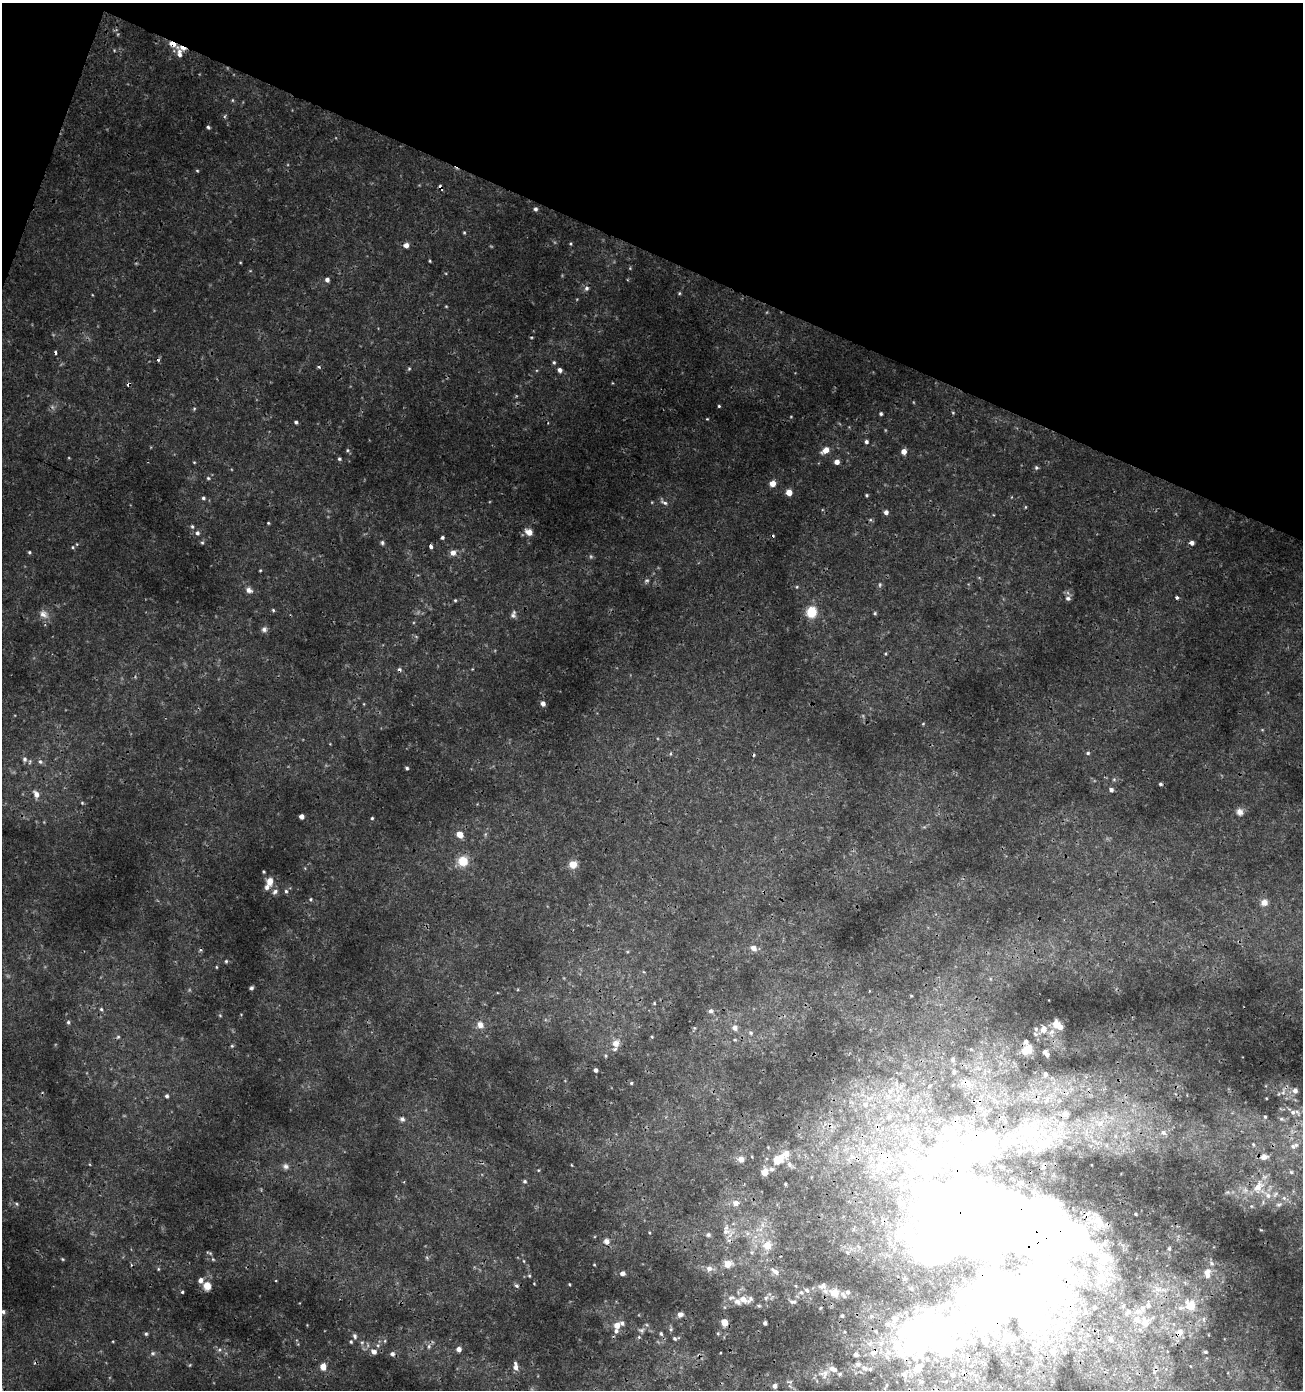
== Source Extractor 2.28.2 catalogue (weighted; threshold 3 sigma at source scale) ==
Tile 2 of 4 x 4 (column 2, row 1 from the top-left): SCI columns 1577-2877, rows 4163-5550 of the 5691 x 5560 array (HDU 1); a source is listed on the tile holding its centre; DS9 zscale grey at full resolution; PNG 1305 x 1392 px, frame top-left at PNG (2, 3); no overlay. Shown black and unused: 19% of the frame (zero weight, under 3 of 4 exposures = <1% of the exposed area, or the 3 px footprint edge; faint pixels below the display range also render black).
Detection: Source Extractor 2.28.2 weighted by HDU 2 'WHT'; one run over the whole footprint, this tile lists its part. Background 0.00201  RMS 0.001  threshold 0.00451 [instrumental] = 3 sigma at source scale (4.5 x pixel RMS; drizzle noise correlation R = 1.50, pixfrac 1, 0.0396/0.0396 arcsec/px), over >= 5 px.
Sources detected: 373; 21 too faint to see at this stretch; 14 inside a brighter object's white glare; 13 cosmic-ray / hot-pixel residue — not listed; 46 inside a brighter listed object's ellipse — not listed separately; the other 279 listed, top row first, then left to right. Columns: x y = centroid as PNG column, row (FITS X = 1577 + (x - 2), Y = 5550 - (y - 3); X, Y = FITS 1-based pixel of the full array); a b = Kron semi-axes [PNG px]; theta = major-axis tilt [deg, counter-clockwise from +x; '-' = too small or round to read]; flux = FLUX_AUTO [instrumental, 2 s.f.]
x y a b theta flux
172 44 11 5 -28 1.3
114 50 4 3 - 0.11
179 53 18 10 -83 1.2
232 100 5 4 - 0.13
208 127 4 4 - 0.2
197 171 5 3 - 0.12
441 187 6 3 -55 0.48
535 209 5 4 - 0.3
464 233 5 3 - 0.12
571 243 4 4 - 0.13
406 245 5 5 - 0.72
430 261 3 3 - 0.11
630 268 5 4 - 0.12
327 280 5 5 - 0.42
586 288 7 6 - 0.36
679 293 5 4 - 0.14
446 306 4 4 - 0.099
554 362 5 5 - 0.19
319 367 5 3 - 0.14
409 369 6 4 67 0.17
560 370 5 5 - 0.44
612 383 4 3 - 0.08
719 406 3 3 - 0.13
194 409 5 4 - 0.14
953 413 4 4 - 0.11
881 414 3 3 - 0.19
707 419 3 3 - 0.094
296 422 4 3 - 0.23
866 442 5 4 - 0.3
347 450 6 4 23 0.15
825 450 10 6 35 1.1
904 451 5 4 - 0.95
339 459 5 4 - 0.19
194 462 4 3 - 0.1
837 462 5 5 - 0.83
1036 468 5 5 - 0.22
208 478 5 4 - 0.17
772 483 5 5 - 1.4
789 492 5 5 - 1.5
867 495 4 4 - 0.16
203 498 5 5 - 0.21
664 502 13 5 -42 0.39
1025 507 5 3 - 0.12
886 512 5 5 - 0.47
870 520 6 5 - 0.16
268 523 3 3 - 0.12
192 526 6 5 - 0.19
529 532 8 6 -34 1
197 533 6 6 - 0.32
442 538 4 3 - 0.21
202 542 5 4 - 0.16
382 543 7 5 -75 0.22
1192 543 5 5 - 0.47
77 544 5 4 - 0.11
431 546 4 3 - 0.44
73 547 5 5 - 0.15
29 552 4 4 - 0.17
453 553 8 7 - 0.63
260 570 4 3 - 0.11
979 578 6 3 -19 0.12
647 581 8 6 41 0.27
880 585 7 5 88 0.21
797 587 5 4 - 0.13
249 590 10 7 -30 0.53
1068 598 8 7 - 0.38
1177 598 4 4 - 0.23
455 600 4 4 - 0.13
273 610 4 4 - 0.16
811 612 12 11 - 2.6
875 613 5 5 - 0.16
43 614 15 11 -30 0.94
513 614 11 7 77 0.38
264 629 8 7 - 0.39
886 654 5 5 - 0.14
543 703 5 4 - 0.59
364 704 5 3 - 0.083
923 724 4 4 - 0.1
1262 730 5 4 - 0.11
330 744 3 3 - 0.069
1088 753 5 5 - 0.21
670 754 5 3 - 0.11
25 759 8 6 -86 0.35
40 762 9 7 -19 0.35
407 768 4 4 - 0.21
1114 779 6 5 - 0.19
1160 784 4 4 - 0.22
1111 790 5 5 - 0.36
36 794 12 8 -70 0.79
82 803 5 4 - 0.13
1240 812 10 9 - 0.69
301 816 4 4 - 0.66
372 818 4 3 - 0.15
460 834 5 5 - 1.6
485 834 6 5 - 0.18
463 861 11 10 - 2.2
573 864 10 9 - 1.1
264 872 3 3 - 0.13
270 881 8 6 -85 1.2
286 891 5 4 - 0.19
275 892 8 6 37 0.33
311 899 5 5 - 0.18
1264 902 9 8 - 0.8
753 948 7 6 - 0.75
627 952 5 3 - 0.1
226 961 5 4 - 0.16
216 967 3 3 - 0.11
251 988 4 4 - 0.24
911 996 3 3 - 0.087
654 1003 4 4 - 0.11
101 1009 6 4 -58 0.19
711 1011 6 6 - 0.33
220 1015 5 4 - 0.13
68 1022 5 5 - 0.19
1056 1024 9 8 - 1.1
480 1025 10 9 - 0.85
694 1028 5 4 - 0.11
735 1028 6 6 - 0.56
1043 1029 10 8 57 1
1051 1032 13 10 71 0.95
751 1033 7 5 -32 0.23
118 1037 5 5 - 0.18
652 1037 4 4 - 0.11
735 1040 4 4 - 0.11
1026 1042 5 5 - 0.44
616 1043 10 9 - 0.87
232 1046 5 4 - 0.15
1028 1049 8 6 27 3.1
1046 1053 8 5 -47 0.74
606 1056 5 5 - 0.14
953 1059 7 6 - 0.23
595 1070 4 4 - 0.31
954 1072 6 4 -89 0.2
1045 1074 8 6 81 0.41
631 1083 4 4 - 0.15
969 1085 12 6 -85 0.58
1284 1090 22 7 60 0.77
1295 1090 7 7 - 0.62
891 1091 13 6 53 0.86
167 1096 5 4 - 0.28
869 1098 14 8 19 1.1
898 1098 13 6 64 0.73
1266 1098 3 2 - 0.081
1297 1112 14 7 -55 0.9
889 1117 10 8 88 0.64
1265 1117 6 5 - 0.22
402 1119 7 7 - 0.34
1282 1119 10 7 -17 0.47
1099 1123 21 16 1 3.4
904 1131 11 9 -15 1
1163 1132 9 7 -25 0.58
1253 1144 7 5 -74 0.2
980 1145 112 49 27 33
1296 1145 9 9 - 0.76
752 1157 4 3 - 0.092
852 1157 8 6 14 0.48
1264 1157 12 8 6 0.82
741 1159 10 9 - 0.66
778 1160 12 8 29 2.6
571 1165 4 2 - 0.089
789 1165 9 7 -65 0.43
285 1166 9 8 - 0.41
879 1167 20 9 65 1.7
771 1169 8 6 1 0.32
538 1170 4 4 - 0.11
764 1172 7 6 - 1.1
1291 1172 8 6 -16 0.32
525 1181 5 5 - 0.2
785 1184 3 3 - 0.12
1258 1187 19 14 69 2.4
1228 1192 6 5 - 0.15
1275 1194 11 7 46 0.53
1284 1198 8 6 -3 0.43
736 1203 8 7 - 0.77
16 1204 6 5 - 0.18
1279 1204 9 7 21 0.39
1251 1206 5 3 - 0.092
1136 1214 3 3 - 0.12
979 1223 49 41 78 130
762 1225 9 6 -82 0.49
906 1229 19 11 -19 1.2
726 1230 16 15 - 1.4
650 1233 4 2 - 0.087
747 1233 8 6 45 0.4
708 1235 7 6 - 0.24
755 1237 7 4 18 0.31
606 1241 9 9 - 0.6
767 1245 8 7 - 1.7
1169 1249 5 4 - 0.19
209 1253 8 4 -23 0.18
427 1257 7 4 -70 0.17
62 1259 5 3 - 0.12
213 1259 6 5 - 0.17
524 1261 4 3 - 0.085
728 1264 13 10 14 1.2
594 1265 4 3 - 0.096
709 1268 11 8 1 0.66
158 1269 5 4 - 0.14
775 1271 12 6 -37 0.65
622 1273 4 4 - 0.53
1207 1273 12 8 -88 0.97
529 1276 5 4 - 0.13
200 1280 7 6 - 0.48
569 1284 3 3 - 0.11
207 1286 9 8 - 1.3
517 1286 6 5 - 0.22
823 1286 11 9 21 0.57
182 1292 4 3 - 0.15
801 1292 8 7 - 0.43
847 1292 6 6 - 0.27
834 1293 11 9 -36 1.5
731 1297 13 8 7 0.67
766 1298 8 5 68 0.3
743 1299 12 7 -31 1.3
793 1301 11 6 -8 0.35
1148 1305 7 5 90 0.38
759 1306 5 5 - 0.16
1123 1306 6 5 - 0.17
1190 1306 7 6 - 3
1095 1307 6 5 - 0.23
1181 1308 10 6 0 0.44
916 1310 12 7 -85 0.47
3 1312 6 5 - 0.28
1128 1312 12 7 44 0.55
680 1314 6 5 - 0.58
895 1319 24 9 78 1.5
1203 1319 9 5 -85 0.35
1062 1320 21 8 -61 1.8
724 1322 6 5 - 1.5
1145 1322 17 14 -74 1.7
622 1323 6 6 - 0.31
765 1323 4 4 - 0.32
307 1325 3 3 - 0.075
617 1325 6 5 - 1.1
671 1329 8 5 -83 0.22
641 1330 10 7 -1 0.4
876 1331 8 5 -49 0.33
914 1332 19 13 4 26
1180 1332 11 10 - 1.3
718 1333 5 4 - 0.15
146 1334 5 4 - 0.2
661 1334 5 5 - 0.2
355 1336 8 5 -72 0.31
1010 1338 9 7 -14 0.53
675 1339 6 5 - 0.22
1111 1340 8 7 - 0.59
113 1341 3 3 - 0.085
385 1341 6 5 - 0.17
351 1342 5 4 - 0.17
362 1342 6 6 - 0.27
298 1344 4 4 - 0.11
870 1344 9 9 - 0.73
378 1345 7 6 - 0.32
429 1346 8 6 64 0.34
459 1349 5 4 - 0.71
219 1350 8 6 31 0.34
1051 1350 14 7 16 0.68
374 1352 9 7 -34 0.62
888 1352 15 13 -20 1.6
1065 1352 5 4 - 0.15
1205 1352 6 5 - 0.22
153 1353 7 6 - 0.29
720 1353 3 2 - 0.072
392 1354 6 6 - 0.4
856 1354 6 5 - 0.37
968 1359 12 7 76 0.66
190 1365 5 4 - 0.12
1190 1366 6 4 -87 0.13
323 1367 6 5 - 1.6
515 1367 9 7 -74 0.51
864 1368 11 7 -31 0.56
918 1368 9 7 45 2.5
1155 1370 23 11 73 2.4
824 1374 17 13 23 1.3
905 1374 20 14 47 1.7
953 1375 9 8 - 0.68
975 1375 9 6 -20 0.5
789 1382 10 5 -10 0.3
886 1385 7 5 65 0.24
774 1386 5 5 - 0.53
Overlapping masked pixels (flux is a lower limit): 16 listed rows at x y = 172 44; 441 187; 1028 1049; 1284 1090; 980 1145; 879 1167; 979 1223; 726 1230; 207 1286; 834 1293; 895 1319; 724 1322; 914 1332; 1180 1332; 968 1359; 1155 1370
Isophote crosses this tile's border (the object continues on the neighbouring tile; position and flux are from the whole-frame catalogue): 1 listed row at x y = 3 1312